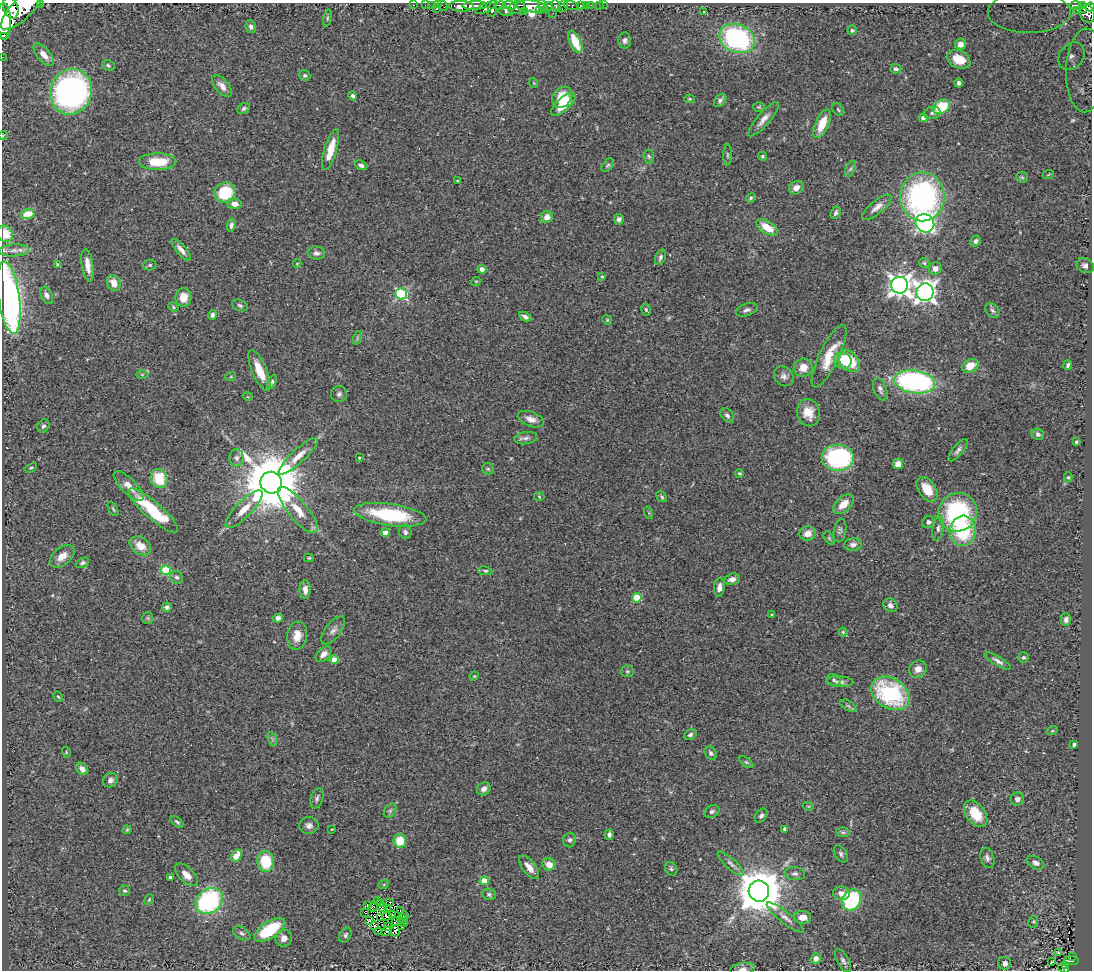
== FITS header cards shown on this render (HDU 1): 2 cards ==
NAXIS1  =                 1090
NAXIS2  =                  968

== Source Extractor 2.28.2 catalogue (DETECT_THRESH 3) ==
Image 1090 x 968 px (HDU 1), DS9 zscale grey, 1 PNG px = 1 image px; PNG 1094 x 972 px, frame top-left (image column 1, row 968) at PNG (2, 3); each listed source drawn as its Kron ellipse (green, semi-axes under 4 px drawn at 4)
Background 0.906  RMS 0.059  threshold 0.177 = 3 sigma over >= 5 px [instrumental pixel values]
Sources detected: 304; all 304 listed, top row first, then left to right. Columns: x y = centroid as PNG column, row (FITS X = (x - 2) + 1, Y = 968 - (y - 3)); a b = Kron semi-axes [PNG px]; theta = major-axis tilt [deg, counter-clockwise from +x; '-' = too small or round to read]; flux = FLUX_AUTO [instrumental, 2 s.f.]
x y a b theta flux
40 3 2 2 - 26
414 5 3 2 - 27
425 5 2 2 - 11
432 5 2 2 - 10
438 5 3 2 - 19
510 5 7 4 -4 430
571 5 8 3 -15 140
581 5 3 3 - 63
586 5 2 2 - 8.6
591 5 2 2 - 16
599 5 2 2 - 5.6
603 5 2 2 - 4.4
1076 5 6 3 0 200
443 6 5 2 - 21
461 6 12 5 -1 2000
475 6 12 4 2 1400
500 6 6 4 10 670
531 6 15 6 -4 2400
544 6 7 4 -61 600
548 6 4 2 - 450
556 6 6 3 -67 69
563 6 6 4 66 300
1082 6 3 3 - 200
517 7 8 6 26 1200
1090 7 4 3 - 320
11 8 11 7 -71 2700
23 8 29 10 46 7100
486 8 11 4 26 630
436 9 3 3 - 100
493 9 9 4 75 660
1077 10 2 2 - 0.98
1084 10 4 2 - 72
505 11 8 4 -10 490
524 11 2 2 - 9.7
539 11 4 3 - 190
1029 11 42 20 0 320
704 12 3 3 - 11
553 13 2 2 - 11
1087 14 9 7 -78 580
327 18 8 3 79 5.5
4 21 18 7 -88 6700
251 27 7 5 -79 11
852 30 5 4 - 5.8
3 37 4 3 - 14
737 38 18 14 -23 590
625 40 8 6 88 13
575 42 12 5 -65 100
961 44 5 5 - 29
44 55 14 6 -49 32
1071 56 15 12 51 43
2 57 2 2 - 8.9
959 59 12 8 -23 82
108 65 6 5 - 7.6
896 69 6 4 -1 9.9
1086 70 42 20 88 250
305 75 5 5 - 8.6
534 83 5 3 - 3.3
959 83 4 4 - 12
222 86 13 6 -49 26
71 92 23 20 72 1100
352 96 5 4 - 10
562 97 11 9 49 97
689 99 5 4 - 5.6
720 100 7 5 51 14
563 104 15 6 42 96
759 107 6 5 - 5.3
941 107 9 6 29 130
244 108 7 5 35 8.2
838 110 7 5 -50 6.3
932 113 8 6 13 12
923 118 4 4 - 17
764 119 22 6 49 32
822 124 15 6 66 88
3 135 5 3 - 2.9
331 150 21 6 73 79
727 155 10 4 -90 6.8
649 156 7 5 -85 7.4
762 156 4 4 - 6.1
157 162 19 8 0 130
361 165 6 4 -23 12
608 165 8 5 48 7.3
850 169 8 5 67 8.3
1048 175 6 3 20 3.8
1022 177 6 5 - 6.2
457 181 3 2 - 4
796 188 8 6 30 25
225 193 11 10 - 160
922 197 24 22 90 920
751 198 5 4 - 6
235 204 7 5 -5 28
877 207 18 6 40 28
836 213 6 4 65 11
28 214 6 5 - 73
547 217 6 5 - 30
619 219 5 4 - 13
925 223 9 9 - 950
231 225 6 4 78 10
767 227 12 6 -31 76
5 234 8 7 - 72
975 241 6 5 - 12
14 250 15 6 3 22
181 250 13 5 -50 23
316 253 8 6 -2 15
660 257 8 5 70 13
297 263 4 3 - 3
924 263 6 4 -44 6.1
58 265 4 3 - 6.1
88 265 16 5 -81 34
150 265 6 5 - 6.7
1085 266 9 7 -31 16
935 268 6 6 - 21
482 269 4 4 - 25
602 277 4 3 - 3.7
476 281 5 3 - 3.4
114 283 8 6 -62 45
900 285 8 8 - 3000
925 292 9 8 - 2300
401 294 6 5 - 440
47 295 9 5 -66 15
183 297 9 8 - 50
9 298 36 10 -82 1400
240 305 8 5 -24 9.2
173 307 5 4 - 5.1
646 310 6 4 -75 6.5
747 310 11 6 19 14
992 310 8 6 -46 10
212 315 5 4 - 12
525 317 7 4 -30 14
607 320 5 4 - 4.8
357 338 7 4 72 6
829 356 34 10 64 110
843 361 9 8 - 57
849 361 13 8 -48 170
1068 365 5 3 - 8.1
970 366 8 6 30 61
803 368 9 9 - 49
259 370 22 7 -67 88
142 374 6 4 0 4.8
231 376 5 3 - 3.7
784 376 11 9 -49 20
272 382 7 4 62 7.5
915 382 20 11 -8 780
880 389 12 6 -69 15
339 394 8 8 - 14
248 397 5 3 - 3.2
808 413 14 11 -76 59
727 415 8 5 -49 13
531 419 14 7 -20 28
43 426 7 5 57 9.7
1038 434 6 5 - 9.6
526 438 11 6 9 16
1076 442 3 3 - 8.4
958 450 13 5 51 14
298 456 26 6 43 51
237 458 8 7 - 15
359 458 4 3 - 3.7
838 458 16 13 0 460
898 464 5 5 - 31
31 468 6 4 28 5.4
488 469 6 5 - 6.3
739 473 4 3 - 4.9
1068 477 5 4 - 4.7
159 479 10 8 -73 130
271 483 11 10 - 37000
129 486 20 7 -44 43
927 489 14 8 -55 79
539 497 5 3 - 3.4
662 497 6 4 -48 6.6
843 504 12 7 42 49
113 509 8 3 -58 5.5
244 509 25 8 46 57
153 510 32 8 -41 250
298 510 29 9 -50 74
958 512 20 19 - 480
649 513 6 4 -72 4.8
390 515 36 11 -8 310
928 522 6 5 - 11
938 528 12 5 82 14
840 530 12 6 80 11
963 531 15 13 85 260
385 532 4 4 - 37
405 532 7 6 - 12
808 533 8 7 - 39
829 538 7 4 -55 5.7
853 545 9 6 5 18
140 546 12 8 -34 55
62 556 14 8 39 41
309 558 5 4 - 4.4
82 563 7 4 27 9.3
166 570 5 4 - 180
485 571 7 4 -9 7
177 577 6 6 - 11
732 579 8 5 16 21
719 587 9 5 83 22
305 590 9 5 -88 25
637 598 5 5 - 140
890 605 7 6 - 17
167 607 5 4 - 11
772 615 3 3 - 5.3
148 618 6 5 - 5.9
278 618 5 4 - 14
1066 620 6 5 - 14
333 630 17 7 52 21
843 632 4 4 - 4.4
297 636 14 10 83 44
323 654 9 6 45 27
1024 657 5 5 - 6.7
334 660 4 4 - 60
998 661 14 4 -31 16
918 669 9 8 - 27
627 671 7 5 -1 7.5
474 676 5 4 - 4.3
834 680 7 5 -26 8.3
840 682 13 5 -2 16
890 693 21 15 -32 400
58 696 5 3 - 4.7
848 706 9 5 -33 9
1052 731 5 3 - 4
690 735 7 4 28 9.6
272 739 7 4 -72 7
1074 744 3 3 - 12
66 752 5 3 - 4.1
711 753 7 5 -57 11
746 762 8 4 -35 6
82 769 7 5 -48 24
110 780 8 7 - 14
484 789 7 6 - 18
317 798 10 6 72 12
1017 799 7 6 - 14
808 806 5 3 - 4.2
390 811 8 5 54 9.2
712 811 8 6 30 11
976 814 15 9 -53 110
761 816 8 5 51 9.7
177 822 7 3 -39 7.2
309 825 9 8 - 18
332 829 3 2 - 2.9
785 829 4 4 - 18
127 830 4 4 - 4.2
843 832 7 4 -7 6.8
609 835 5 4 - 14
570 840 7 6 - 10
400 841 7 6 - 81
841 854 9 6 -60 11
236 856 6 4 58 96
987 858 10 7 -72 16
266 861 10 8 -86 140
1036 863 9 6 -29 18
549 864 6 6 - 39
731 864 17 5 -42 17
529 867 14 6 -52 37
671 869 7 6 - 8.1
795 874 10 6 -6 14
186 875 14 7 -44 38
170 877 3 3 - 8.3
484 881 4 4 - 92
384 884 5 3 - 3.8
125 891 5 5 - 6.2
759 891 10 10 - 17000
841 893 8 7 - 27
489 894 7 5 -19 8
149 900 5 3 - 4.4
852 900 11 9 59 370
209 901 14 11 39 570
378 901 2 2 - 3.7
390 902 3 2 - 8.2
380 904 2 2 - 2.9
367 906 2 2 - 4.1
373 907 5 3 - 1.8
382 907 5 2 - 4.9
388 909 3 2 - 1.9
400 911 2 2 - 2.9
365 913 2 2 - 1.6
392 915 3 2 - 2.8
404 915 2 2 - 3.2
387 916 5 3 - 2.3
803 917 8 6 -1 29
381 918 3 2 - 3.7
402 918 5 3 - 5.2
785 918 23 5 -38 24
369 920 4 3 - 3.5
396 921 4 2 - 4.3
403 922 5 3 - 3.3
1033 922 6 5 - 5.8
375 925 3 2 - 2.5
387 927 4 2 - 2.9
402 927 3 2 - 6.1
270 930 17 8 34 220
378 931 3 2 - 2.7
386 931 5 2 - 2.3
395 931 5 4 - 7.7
242 933 9 6 -31 11
345 935 8 5 60 9.4
284 938 8 8 - 24
1058 953 3 3 - 5.2
1072 956 3 2 - 24
816 958 5 5 - 22
843 961 13 6 -60 14
1071 961 7 4 -2 140
1051 962 3 2 - 7.7
1005 963 6 6 - 17
1065 965 3 2 - 28
1063 968 6 3 -25 67
743 969 12 6 8 15
At the frame edge (FLAGS 8, measured only in part): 14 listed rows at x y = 40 3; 1090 7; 11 8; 23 8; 1029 11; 4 21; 3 37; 2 57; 1086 70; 3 135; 5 234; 9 298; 1063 968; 743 969